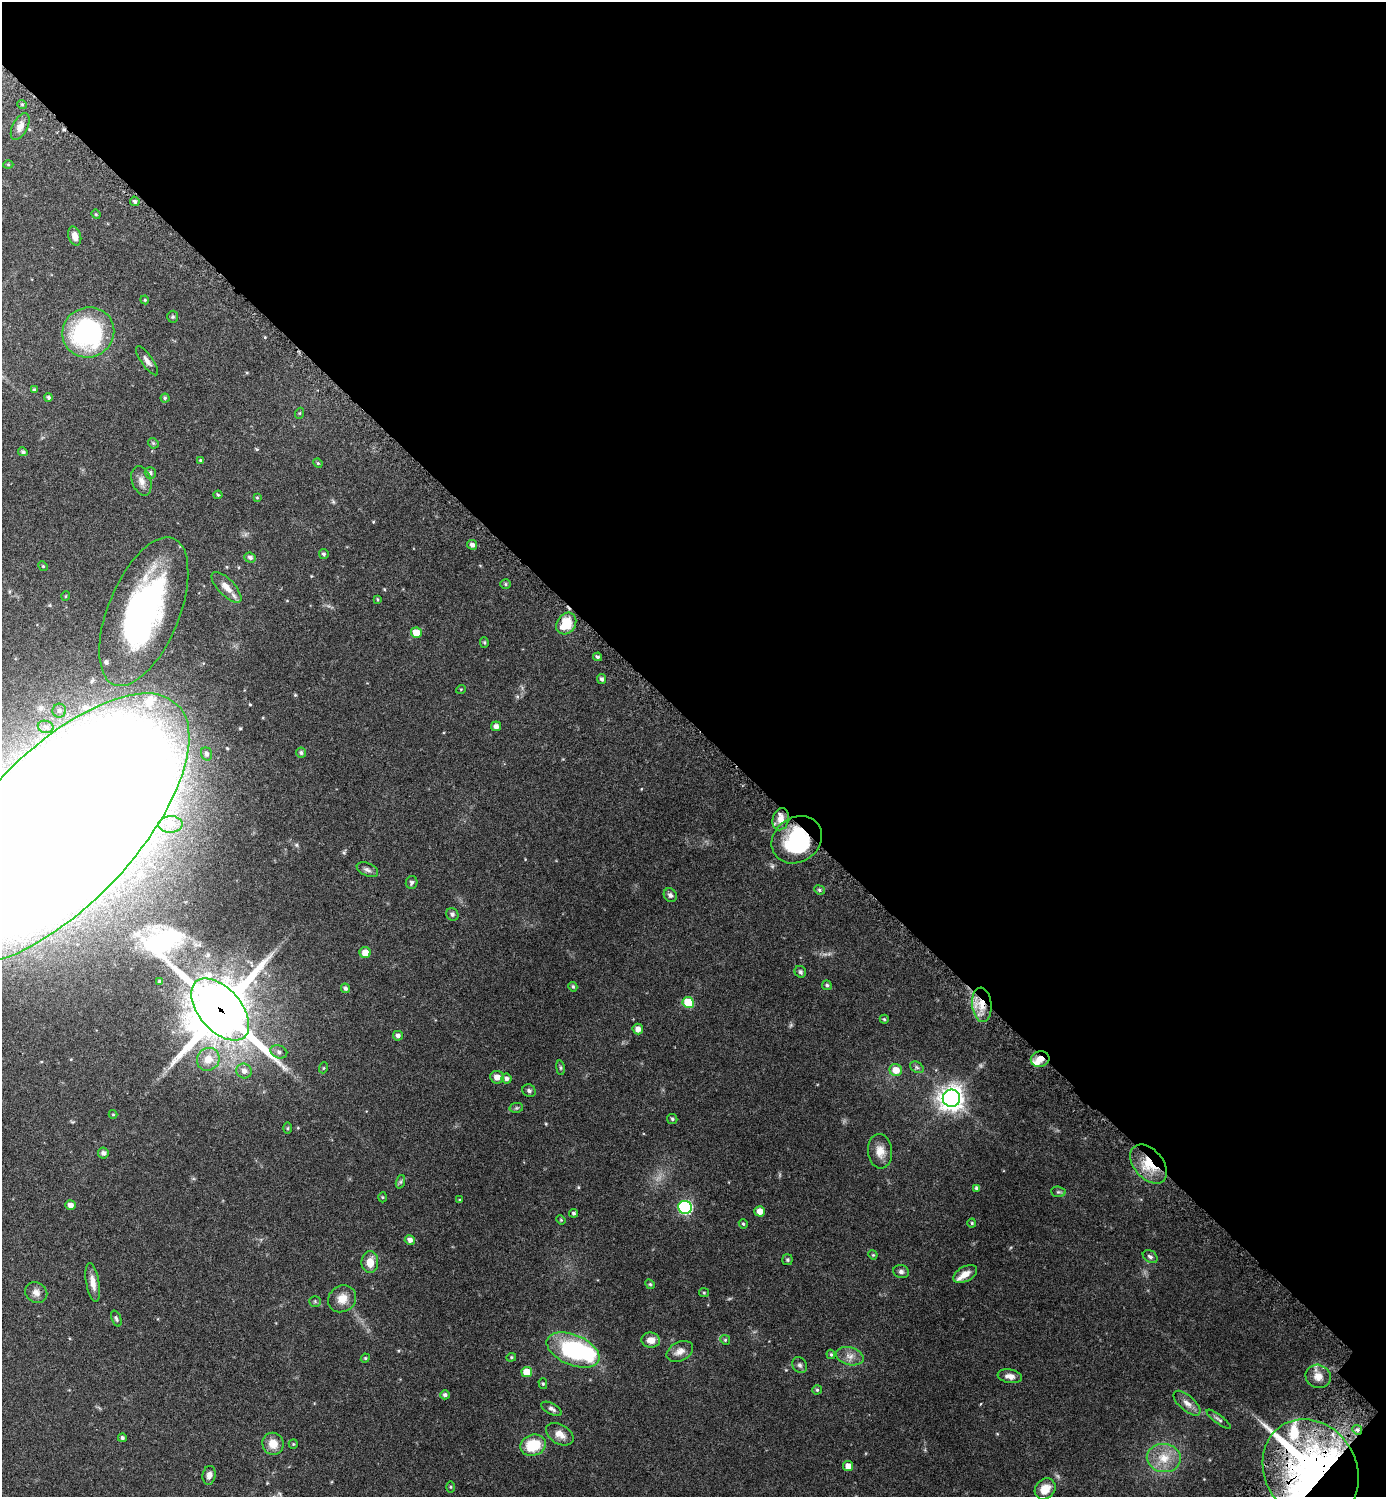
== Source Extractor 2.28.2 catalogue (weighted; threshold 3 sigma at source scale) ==
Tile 8 of 4 x 4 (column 4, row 2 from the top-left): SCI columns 4478-5861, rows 3021-4515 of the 6046 x 6043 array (HDU 1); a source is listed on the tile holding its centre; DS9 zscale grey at full resolution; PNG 1388 x 1499 px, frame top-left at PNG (2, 2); each listed source drawn as its Kron ellipse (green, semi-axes under 4 px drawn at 4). Shown black and unused: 49% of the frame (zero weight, under 3 of 6 exposures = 1% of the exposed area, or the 3 px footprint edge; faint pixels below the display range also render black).
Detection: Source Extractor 2.28.2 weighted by HDU 2 'WHT'; one run over the whole footprint, this tile lists its part. Background 0.0806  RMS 0.0037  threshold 0.015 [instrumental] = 3 sigma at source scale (4.09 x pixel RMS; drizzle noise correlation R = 1.36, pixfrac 0.8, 0.05/0.05 arcsec/px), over >= 5 px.
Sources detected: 149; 1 too faint to see at this stretch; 2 inside a brighter object's white glare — neither listed nor drawn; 8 inside a brighter listed object's ellipse — not listed separately; the other 138 listed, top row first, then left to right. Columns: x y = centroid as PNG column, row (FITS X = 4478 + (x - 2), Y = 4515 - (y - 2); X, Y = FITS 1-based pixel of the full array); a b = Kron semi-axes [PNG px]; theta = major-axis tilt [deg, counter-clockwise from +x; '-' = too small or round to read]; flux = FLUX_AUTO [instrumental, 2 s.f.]
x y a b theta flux
22 104 5 3 - 0.29
20 127 14 7 63 2
8 165 5 3 - 0.29
135 201 5 4 - 0.68
96 214 5 4 - 0.29
75 236 9 6 -73 2.1
145 300 4 3 - 0.28
173 317 6 5 - 0.52
88 332 26 25 - 45
147 361 17 5 -55 1.4
34 390 4 3 - 0.5
49 397 4 4 - 0.58
165 398 4 4 - 0.4
300 413 5 3 - 0.29
153 443 6 4 -45 0.41
23 452 5 4 - 0.57
201 461 4 4 - 0.5
318 463 5 4 - 0.33
150 473 6 5 - 0.72
141 481 15 9 -71 2.1
218 495 4 4 - 0.32
257 498 4 4 - 0.29
472 545 5 4 - 0.95
324 554 5 4 - 0.56
250 558 6 5 - 0.82
43 566 5 4 - 0.34
506 584 5 4 - 0.42
226 587 20 8 -46 3
66 596 5 3 - 0.25
377 599 4 3 - 0.3
144 612 79 35 68 82
566 624 11 9 53 7.4
416 633 5 5 - 5.3
484 642 5 4 - 0.39
597 657 4 4 - 0.65
602 679 5 4 - 0.72
461 689 5 3 - 0.24
59 711 7 6 - 1
496 726 5 5 - 1.2
46 727 8 6 -16 1.1
301 753 5 5 - 0.64
206 754 6 5 - 0.8
781 819 11 8 76 2.6
170 824 12 8 4 2.3
58 829 172 76 46 3600
797 840 26 22 35 22
367 870 11 6 -24 1
412 882 6 5 - 0.58
819 890 5 4 - 0.44
670 895 7 6 - 0.94
452 914 6 6 - 0.68
365 953 5 5 - 2.8
800 972 6 5 - 0.54
160 982 4 4 - 0.71
827 985 5 4 - 0.55
573 987 5 4 - 0.47
345 988 5 4 - 0.63
688 1002 6 5 - 8.3
982 1005 17 9 -84 5.1
220 1009 37 21 -49 2000
884 1019 4 4 - 0.38
638 1029 5 5 - 1.6
398 1036 5 5 - 0.92
279 1052 8 6 -21 1
208 1059 12 11 - 4
1040 1059 9 7 13 2.6
917 1067 7 5 -31 0.65
323 1068 5 3 - 0.3
560 1068 7 4 -82 0.42
896 1070 6 6 - 3.5
244 1071 8 7 - 1.6
497 1077 7 6 - 1.9
507 1078 5 5 - 0.76
529 1091 7 6 - 0.64
951 1098 8 8 - 260
516 1108 7 5 11 0.45
113 1114 4 4 - 0.28
672 1119 5 5 - 0.49
287 1128 5 4 - 0.35
880 1151 17 12 -85 3.4
103 1153 5 5 - 0.94
1149 1164 23 14 -49 7.8
400 1182 7 4 71 0.52
977 1188 4 4 - 0.75
1058 1192 7 5 -6 0.52
382 1197 5 3 - 0.29
460 1200 4 3 - 0.27
70 1205 5 4 - 1.5
685 1207 7 6 - 46
760 1211 5 5 - 2.8
574 1213 4 4 - 0.53
561 1220 5 4 - 0.3
972 1223 4 4 - 0.34
743 1224 5 4 - 0.38
410 1240 5 5 - 1.2
873 1255 5 4 - 0.29
1150 1257 8 6 -32 0.83
787 1260 5 5 - 0.43
370 1262 11 8 -89 3.3
901 1272 8 6 -13 0.84
965 1274 13 7 29 2.8
93 1282 19 6 -80 2.6
650 1284 5 4 - 0.36
36 1292 11 10 - 1.7
704 1293 5 4 - 0.36
342 1299 14 13 - 3.3
315 1301 5 5 - 0.43
116 1318 8 4 -69 0.57
651 1340 9 7 -5 2.3
725 1340 5 4 - 0.4
573 1350 28 15 -23 36
680 1351 14 9 27 2.3
831 1354 5 4 - 0.42
850 1356 14 9 -15 2.2
511 1357 5 4 - 0.38
365 1358 4 4 - 0.34
800 1365 8 7 - 0.83
527 1372 5 5 - 5.4
1010 1376 12 6 -10 1.6
1318 1376 13 11 -24 2.6
543 1384 5 4 - 0.42
817 1390 4 4 - 0.41
445 1395 5 4 - 0.76
1187 1403 16 7 -42 2.1
552 1409 11 5 -29 1
1219 1419 15 4 -37 0.79
1357 1430 5 4 - 0.5
560 1434 15 9 -31 2.8
122 1438 4 4 - 0.57
273 1444 11 10 - 3.4
293 1444 5 4 - 0.34
533 1445 13 10 17 9
1164 1458 17 14 -8 5.5
848 1466 5 5 - 2.6
1311 1470 53 45 -56 170
209 1475 9 6 79 1.6
450 1487 5 3 - 0.32
1045 1489 11 9 46 3.7
Overlapping masked pixels (flux is a lower limit): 9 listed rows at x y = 566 624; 58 829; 797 840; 982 1005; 220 1009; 1040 1059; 1149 1164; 1357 1430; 1311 1470
Isophote crosses this tile's border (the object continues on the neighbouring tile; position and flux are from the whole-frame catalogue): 2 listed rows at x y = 58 829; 1311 1470